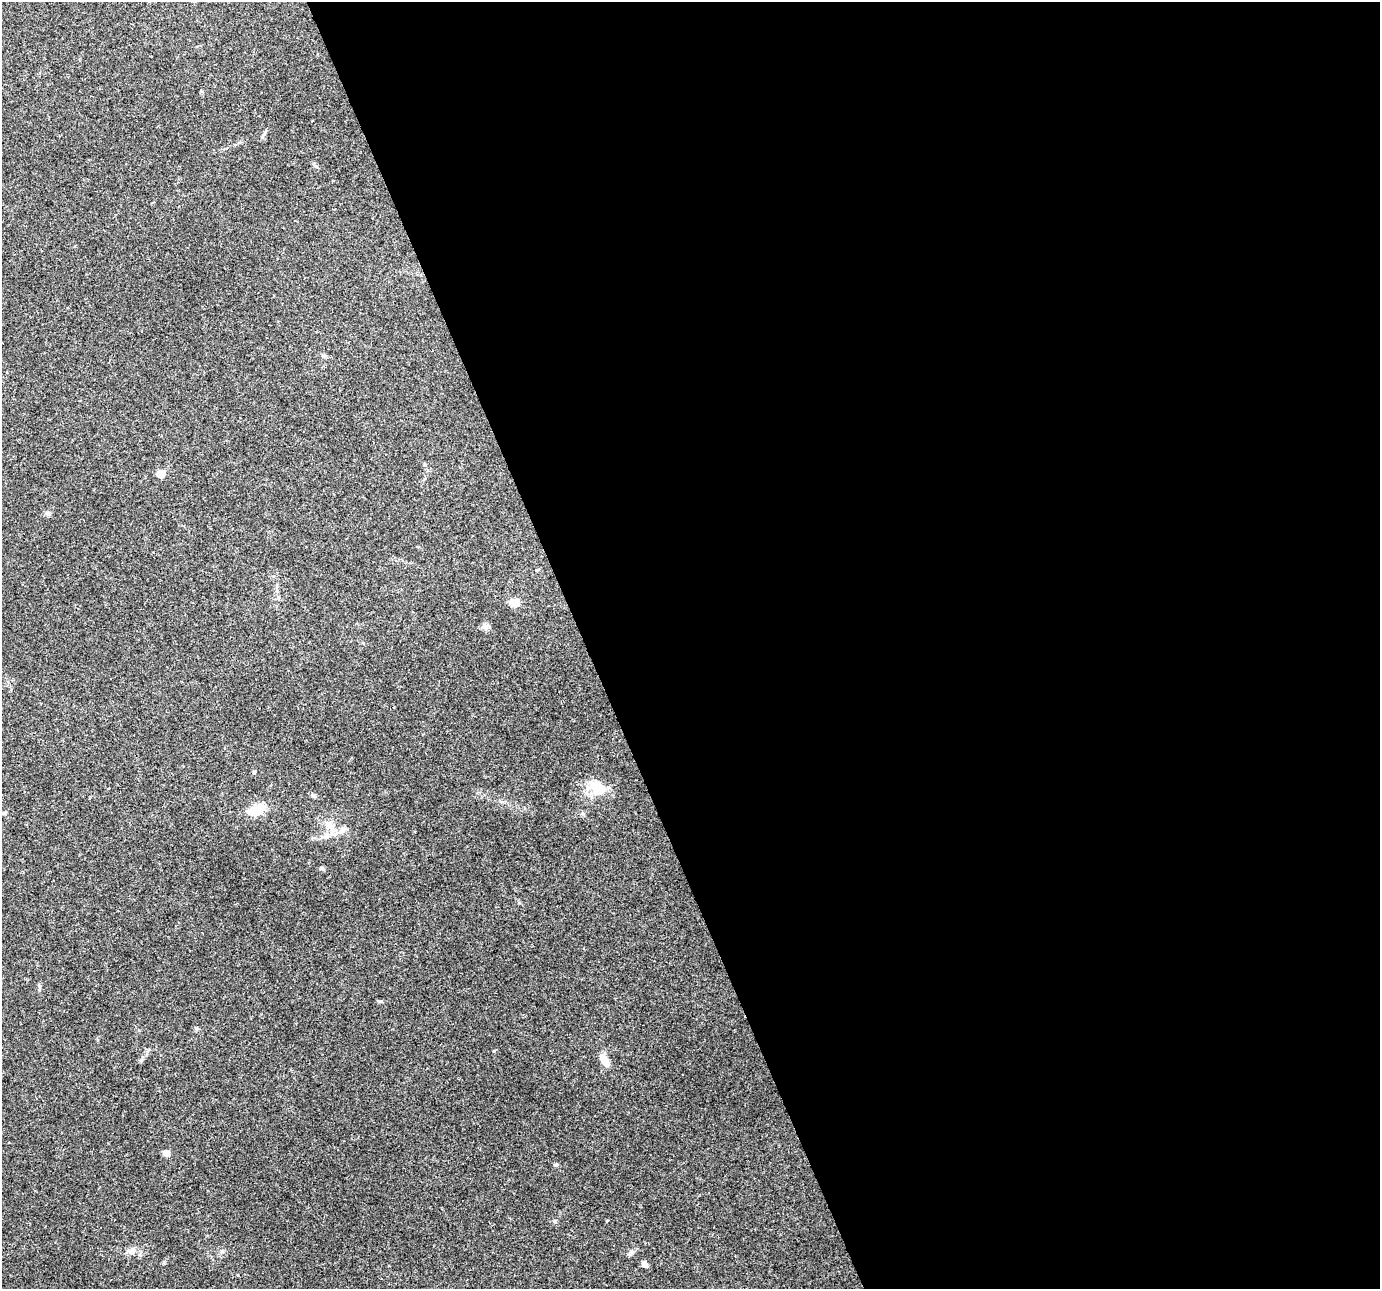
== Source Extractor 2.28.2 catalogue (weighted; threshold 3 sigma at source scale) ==
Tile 8 of 4 x 4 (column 4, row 2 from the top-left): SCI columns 4137-5514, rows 2653-3939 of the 5516 x 5358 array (HDU 1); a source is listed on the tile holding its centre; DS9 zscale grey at full resolution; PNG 1382 x 1291 px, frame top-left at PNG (2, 2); no overlay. Shown black and unused: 58% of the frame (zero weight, under 3 of 4 exposures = <1% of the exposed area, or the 3 px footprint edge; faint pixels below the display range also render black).
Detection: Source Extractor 2.28.2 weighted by HDU 2 'WHT'; one run over the whole footprint, this tile lists its part. Background 0.102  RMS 0.0055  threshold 0.025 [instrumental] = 3 sigma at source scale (4.5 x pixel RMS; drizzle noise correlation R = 1.50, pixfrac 1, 0.0396/0.0396 arcsec/px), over >= 5 px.
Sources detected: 21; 1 inside a brighter listed object's ellipse — not listed separately; the other 20 listed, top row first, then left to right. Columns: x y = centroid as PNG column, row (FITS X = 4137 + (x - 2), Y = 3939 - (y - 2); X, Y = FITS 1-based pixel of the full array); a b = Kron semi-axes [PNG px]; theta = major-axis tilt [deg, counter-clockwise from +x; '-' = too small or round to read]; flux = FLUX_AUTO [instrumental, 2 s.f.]
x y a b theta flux
161 474 6 5 - 9.6
537 570 5 3 - 0.5
278 598 6 4 0 0.86
514 603 10 8 4 6.3
485 626 9 6 -50 2
598 788 22 13 -40 14
314 796 7 5 -15 1.1
256 810 20 11 17 12
4 813 5 5 - 0.84
330 828 25 9 -57 6.5
342 830 13 8 37 3.5
322 868 6 4 -2 0.86
39 989 6 3 71 0.67
494 1051 4 4 - 0.5
604 1061 16 8 -59 6.2
166 1153 8 7 - 2.3
555 1165 6 5 - 0.79
132 1250 13 7 38 2.8
631 1253 9 5 60 1.3
644 1264 8 6 -49 2
Unlisted compact peaks at least as high as the median listed source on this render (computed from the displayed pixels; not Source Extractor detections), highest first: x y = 583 814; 196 1028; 554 1221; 164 1262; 254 772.